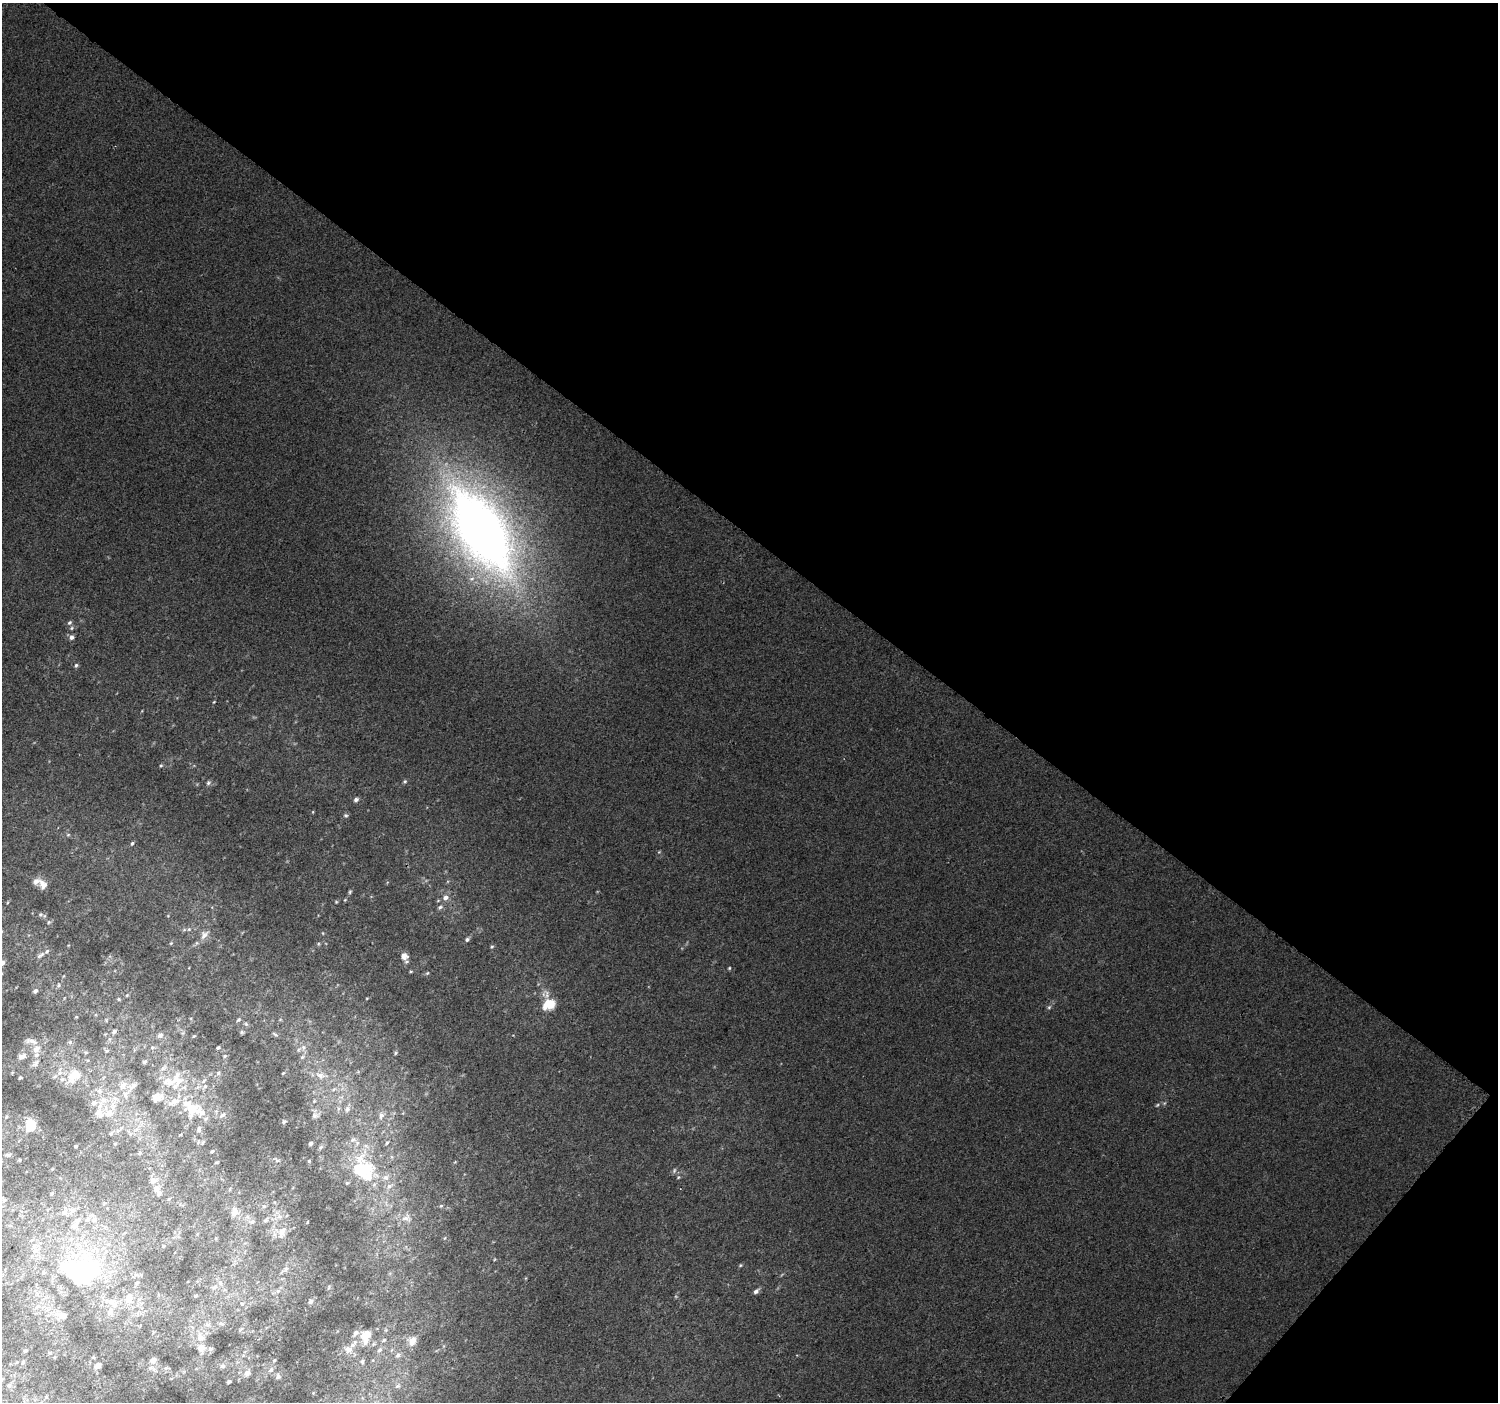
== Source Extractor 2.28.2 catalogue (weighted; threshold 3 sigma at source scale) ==
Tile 8 of 4 x 4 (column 4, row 2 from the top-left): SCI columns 4495-5990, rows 3045-4444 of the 5990 x 6020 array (HDU 1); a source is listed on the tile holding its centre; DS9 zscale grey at full resolution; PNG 1500 x 1404 px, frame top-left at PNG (2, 3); no overlay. Shown black and unused: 40% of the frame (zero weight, under 2 of 3 exposures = <1% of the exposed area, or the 3 px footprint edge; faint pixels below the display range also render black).
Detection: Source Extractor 2.28.2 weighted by HDU 2 'WHT'; one run over the whole footprint, this tile lists its part. Background 0.00681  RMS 0.0057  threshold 0.0258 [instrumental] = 3 sigma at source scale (4.5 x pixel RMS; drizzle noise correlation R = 1.50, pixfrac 1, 0.0396/0.0396 arcsec/px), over >= 5 px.
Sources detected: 185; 1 too faint to see at this stretch — not listed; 22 inside a brighter listed object's ellipse — not listed separately; the other 162 listed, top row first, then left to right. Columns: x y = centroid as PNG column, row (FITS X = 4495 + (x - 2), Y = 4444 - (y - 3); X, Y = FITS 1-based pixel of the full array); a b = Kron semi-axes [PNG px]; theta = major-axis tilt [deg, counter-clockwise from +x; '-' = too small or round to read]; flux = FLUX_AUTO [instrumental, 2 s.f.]
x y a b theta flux
481 531 100 47 -58 490
69 622 7 5 43 1.4
72 628 6 5 - 1.1
72 637 6 6 - 2.2
76 665 6 5 - 1.2
214 702 4 3 - 0.45
161 766 6 4 67 0.81
405 781 5 5 - 0.87
208 783 7 6 - 1.4
356 800 6 5 - 1.7
346 815 6 5 - 1
68 835 6 4 1 0.74
132 843 5 4 - 0.82
43 884 15 10 -64 4.7
350 892 6 4 69 0.87
445 897 7 6 - 2.9
336 902 4 4 - 0.57
440 907 8 5 24 1.4
40 914 6 6 - 1.3
49 922 6 5 - 0.98
189 929 5 4 - 0.72
323 933 5 3 - 0.53
204 935 15 9 47 4
467 939 6 5 - 1.3
171 943 5 4 - 0.69
318 944 6 4 72 0.74
492 947 5 4 - 0.71
40 955 12 5 37 1.7
404 956 8 7 - 5.1
2 963 6 6 - 2.7
729 968 4 3 - 0.63
411 971 5 3 - 0.63
427 973 6 5 - 0.87
58 985 6 4 69 0.92
35 991 5 5 - 1.4
127 995 5 4 - 0.6
367 998 5 3 - 0.47
118 999 5 4 - 0.69
547 1004 18 11 62 9.6
1049 1007 6 5 - 1.1
238 1020 6 5 - 0.98
246 1024 6 4 -45 0.91
114 1031 5 4 - 1.5
242 1032 6 5 - 0.84
160 1035 6 5 - 1.7
275 1035 8 4 -37 0.99
194 1036 4 3 - 0.56
31 1041 18 6 -15 3.3
70 1042 6 5 - 1.1
218 1047 5 4 - 0.92
303 1047 7 5 84 1.8
152 1048 5 4 - 0.74
36 1049 10 8 35 3.8
107 1051 5 4 - 0.71
395 1053 6 4 88 0.75
22 1056 10 6 23 2.8
225 1056 5 5 - 0.83
302 1057 6 5 - 1
144 1062 6 4 31 0.86
36 1063 10 7 55 1.9
218 1073 6 5 - 0.99
283 1073 5 3 - 0.54
75 1075 20 14 22 12
320 1076 13 9 -25 4.6
20 1078 3 2 - 0.6
177 1079 21 17 -83 15
123 1085 13 9 48 5.3
205 1086 6 4 45 1.1
334 1089 6 4 43 1.2
100 1091 10 7 -64 2.6
157 1097 19 13 13 7.4
115 1099 8 7 - 3.4
314 1101 5 4 - 0.71
94 1103 8 7 - 2.5
191 1108 21 19 21 18
347 1109 9 8 - 2.8
109 1113 15 10 59 6.7
223 1115 10 5 41 1.6
381 1115 10 8 58 2.6
315 1116 11 7 7 2.1
284 1122 5 4 - 1.1
30 1125 11 10 - 11
199 1129 9 6 80 2
111 1133 6 4 45 0.93
353 1140 8 6 42 2.1
310 1143 4 4 - 1.1
387 1143 6 4 61 0.81
115 1144 4 4 - 0.65
76 1146 3 2 - 0.58
321 1147 7 5 47 1
212 1151 4 3 - 0.86
140 1153 5 5 - 1
8 1155 8 4 1 1.1
19 1160 4 3 - 0.56
277 1160 6 4 -27 0.93
309 1161 4 3 - 0.57
217 1162 6 3 18 0.58
52 1169 4 4 - 0.44
363 1169 25 16 5 32
674 1170 7 5 70 1.1
386 1177 8 8 - 2.7
678 1177 5 4 - 0.63
347 1183 6 4 45 0.81
389 1186 9 7 54 2.5
230 1189 5 3 - 0.62
157 1190 14 8 -61 4.1
52 1194 6 4 87 0.83
169 1199 5 4 - 0.72
4 1200 7 6 - 1.7
264 1206 6 4 41 1
441 1206 5 5 - 0.69
234 1212 12 9 83 4.9
64 1213 8 7 - 2.9
405 1218 11 6 8 3
94 1219 8 8 - 2.7
266 1220 9 5 39 1.4
252 1222 8 6 10 1.8
74 1226 10 8 25 3
282 1232 15 9 73 5.9
445 1238 5 3 - 0.49
36 1250 12 8 28 4.7
740 1265 5 4 - 0.71
286 1269 7 6 - 1.6
79 1273 49 40 14 110
526 1278 5 3 - 0.56
137 1283 6 4 38 1
220 1283 7 6 - 1.9
215 1287 8 5 28 1.7
278 1291 7 5 45 1.5
756 1291 7 5 39 2.1
196 1296 5 4 - 0.74
129 1298 16 9 73 6.4
311 1301 7 5 65 1.5
111 1302 11 10 - 4.2
242 1304 5 5 - 0.9
63 1315 11 8 15 3.9
221 1323 9 4 -7 1.3
208 1325 8 6 2 1.9
240 1330 9 3 46 0.89
366 1336 18 12 78 9.3
200 1338 12 11 - 5.2
384 1340 7 4 27 0.86
412 1341 11 8 68 4.9
210 1349 7 6 - 1.2
348 1350 12 10 -22 4.6
380 1350 7 6 - 1.7
25 1351 5 4 - 0.77
50 1353 5 4 - 0.71
398 1355 7 6 - 1.7
153 1360 7 6 - 2.9
274 1360 5 4 - 0.69
362 1361 6 5 - 1.1
23 1362 5 4 - 0.79
98 1365 7 4 34 2.7
222 1366 7 6 - 1.4
150 1368 6 5 - 1.2
271 1370 8 6 46 1.9
247 1373 8 6 44 3.1
278 1376 8 7 - 1.6
229 1382 4 3 - 1.4
398 1386 7 5 20 1.2
46 1397 5 4 - 0.65
Isophote crosses this tile's border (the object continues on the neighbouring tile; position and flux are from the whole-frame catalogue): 2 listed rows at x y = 2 963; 4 1200
Unlisted compact peaks at least as high as the median listed source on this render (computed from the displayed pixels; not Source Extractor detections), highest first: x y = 659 852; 313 812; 68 945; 307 1222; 1164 1103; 168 916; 191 1018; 329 1287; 313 1393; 455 1162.